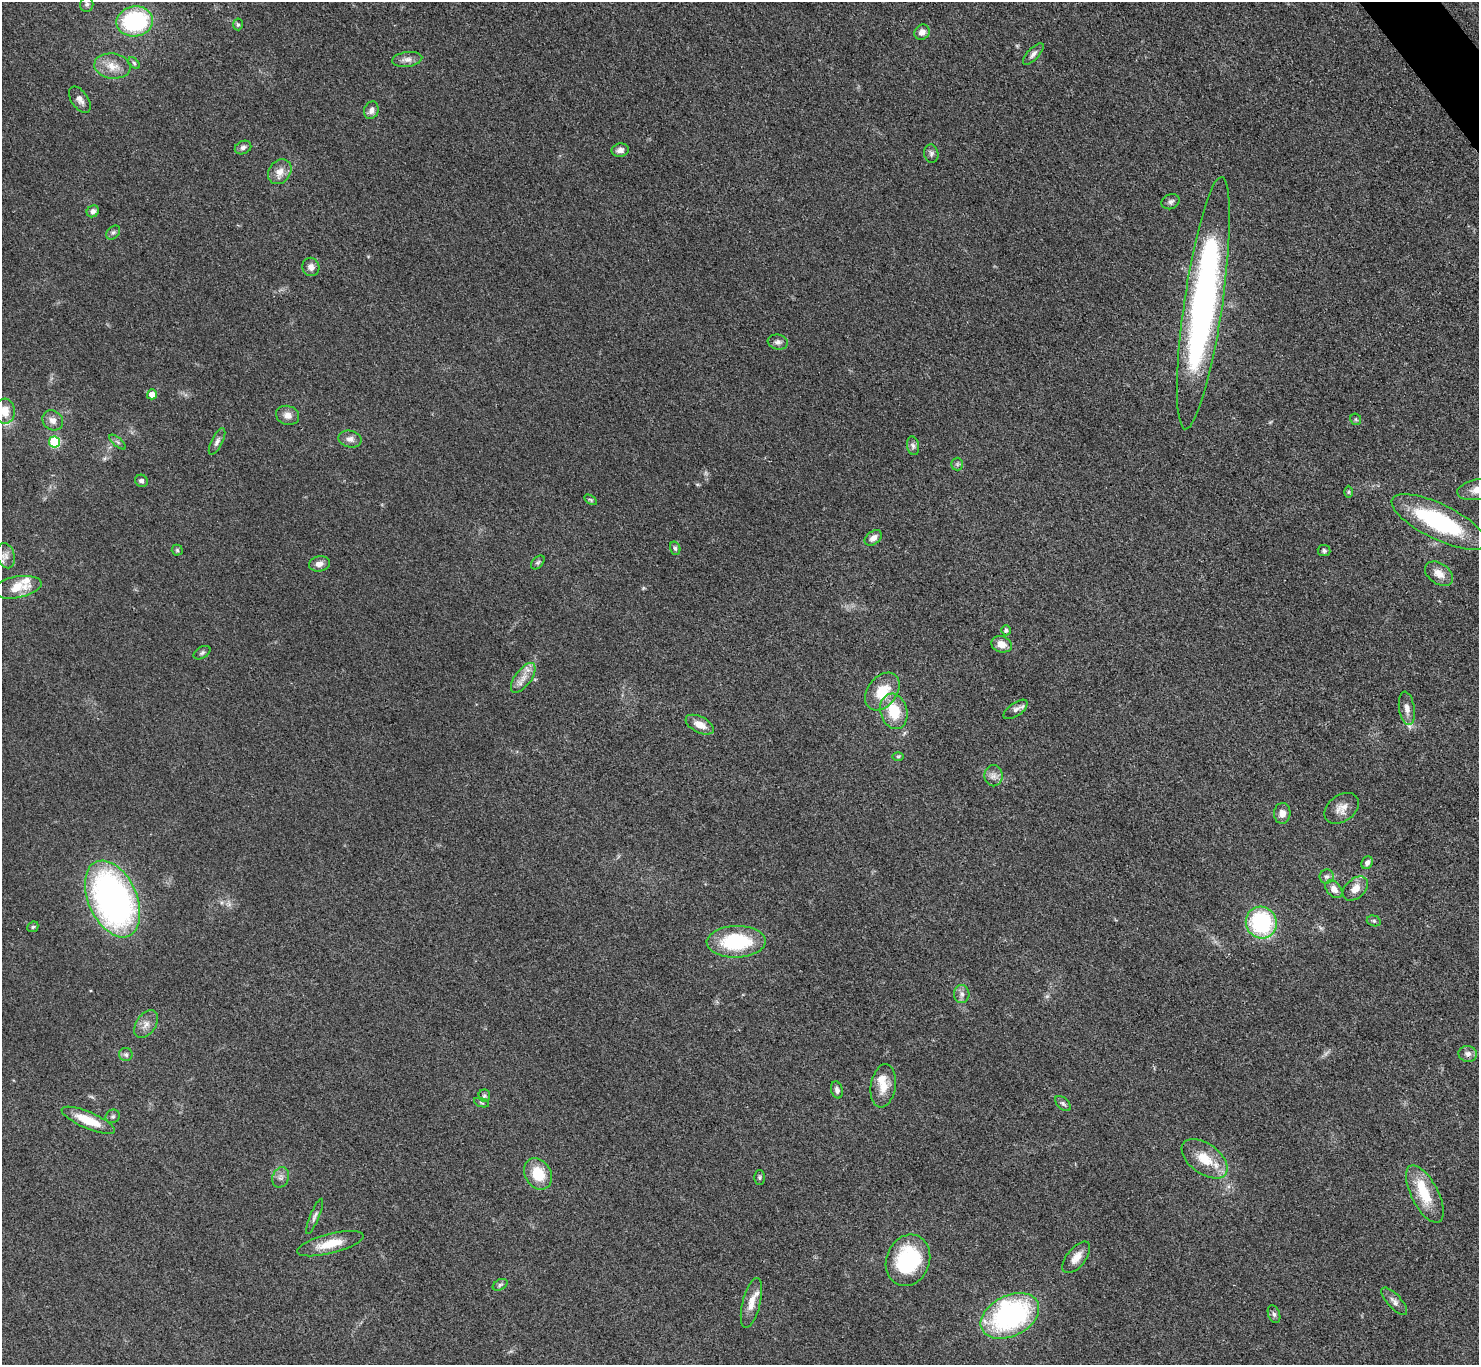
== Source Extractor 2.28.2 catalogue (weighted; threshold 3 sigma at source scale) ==
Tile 10 of 4 x 4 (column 2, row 3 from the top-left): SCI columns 1487-2963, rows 1669-3031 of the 5927 x 5922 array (HDU 1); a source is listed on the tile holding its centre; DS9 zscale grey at full resolution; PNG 1481 x 1367 px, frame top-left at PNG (2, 2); each listed source drawn as its Kron ellipse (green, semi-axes under 4 px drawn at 4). Shown black and unused: <1% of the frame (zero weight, under 3 of 4 exposures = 1% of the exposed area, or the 3 px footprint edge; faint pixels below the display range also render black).
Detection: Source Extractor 2.28.2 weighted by HDU 2 'WHT'; one run over the whole footprint, this tile lists its part. Background 0.0488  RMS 0.0062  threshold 0.0278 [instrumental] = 3 sigma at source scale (4.5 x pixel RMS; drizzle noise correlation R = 1.50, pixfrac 1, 0.05/0.05 arcsec/px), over >= 5 px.
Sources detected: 98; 2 too faint to see at this stretch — neither listed nor drawn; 4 inside a brighter listed object's ellipse — not listed separately; the other 92 listed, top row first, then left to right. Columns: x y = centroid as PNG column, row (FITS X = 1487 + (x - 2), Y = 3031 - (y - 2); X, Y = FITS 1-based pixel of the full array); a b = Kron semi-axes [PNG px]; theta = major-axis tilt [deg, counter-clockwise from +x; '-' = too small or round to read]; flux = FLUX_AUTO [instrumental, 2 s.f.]
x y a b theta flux
87 4 7 6 - 1.7
135 21 18 15 10 68
238 24 6 5 - 1
922 32 8 7 - 3.9
1033 54 14 5 47 2.6
407 59 15 7 8 3.7
134 63 7 4 -46 1
112 66 18 12 -9 8.8
80 100 15 8 -55 3.6
371 110 9 7 70 3
243 148 8 6 24 2
620 150 9 6 11 3.3
931 153 9 7 -78 1.9
280 172 13 10 51 5.6
1171 202 9 7 24 2
93 211 6 5 - 2.2
113 232 8 5 48 1.5
311 267 9 8 - 3.4
1203 303 127 19 82 250
778 342 10 7 -9 2.5
152 394 5 5 - 5.1
5 411 12 10 -87 8.8
288 415 12 9 -15 4.5
1356 419 6 5 - 0.88
53 420 11 9 -37 4
350 439 12 8 -12 3.3
217 441 14 5 63 2.5
55 442 6 5 - 41
118 442 10 3 -40 1.2
913 446 9 6 -79 1.9
957 464 6 6 - 1.3
141 481 6 6 - 1.8
1477 490 20 10 9 7.8
1349 492 6 4 89 0.86
591 500 7 4 -31 0.9
1439 522 52 17 -26 74
873 538 10 6 36 3.3
675 548 7 5 -73 1.2
177 550 5 5 - 0.99
1324 550 6 5 - 1.2
6 556 13 9 -73 4
538 562 8 5 46 1.2
319 564 10 7 13 3.7
1439 574 15 10 -34 6.3
17 587 24 10 11 14
1006 630 5 5 - 1.6
1002 644 10 8 -17 6
202 653 9 5 30 1.4
523 678 17 8 54 6.1
882 692 21 14 51 17
1407 708 17 7 -81 4.5
1016 709 14 6 36 3
894 711 18 13 -75 19
700 725 15 8 -27 6.8
898 756 6 4 1 0.77
994 776 10 9 - 3.5
1342 808 19 13 36 6.4
1282 813 10 8 86 4.3
1367 863 6 5 - 2
1327 877 7 7 - 1.8
1334 889 10 7 -49 3.8
1355 889 14 9 41 6.1
113 899 41 24 -66 240
1374 921 7 5 -15 1.1
1261 923 16 15 - 63
33 927 6 5 - 1
736 942 29 16 2 44
962 994 9 7 -86 2.7
146 1024 15 9 56 4.9
1468 1054 9 8 - 2.8
126 1055 6 6 - 1.7
883 1086 22 12 81 9.9
837 1090 9 6 -74 2
484 1096 6 5 - 1.1
481 1102 8 3 -19 0.9
1063 1104 9 5 -43 1.5
113 1116 7 6 - 1.3
88 1120 28 8 -23 15
1205 1159 26 15 -37 16
538 1174 16 13 -59 17
281 1177 10 8 67 2.9
760 1177 7 5 -89 1.1
1425 1194 32 13 -62 21
315 1216 19 4 67 2.2
330 1244 34 9 14 14
1076 1257 19 9 51 6.5
908 1260 26 21 69 50
500 1285 8 5 30 1.4
1394 1301 17 7 -48 3.2
751 1303 25 9 76 8.3
1274 1314 9 5 -69 1.7
1010 1316 31 20 27 110
Isophote crosses this tile's border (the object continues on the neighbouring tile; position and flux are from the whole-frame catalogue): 3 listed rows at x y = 5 411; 1477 490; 6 556